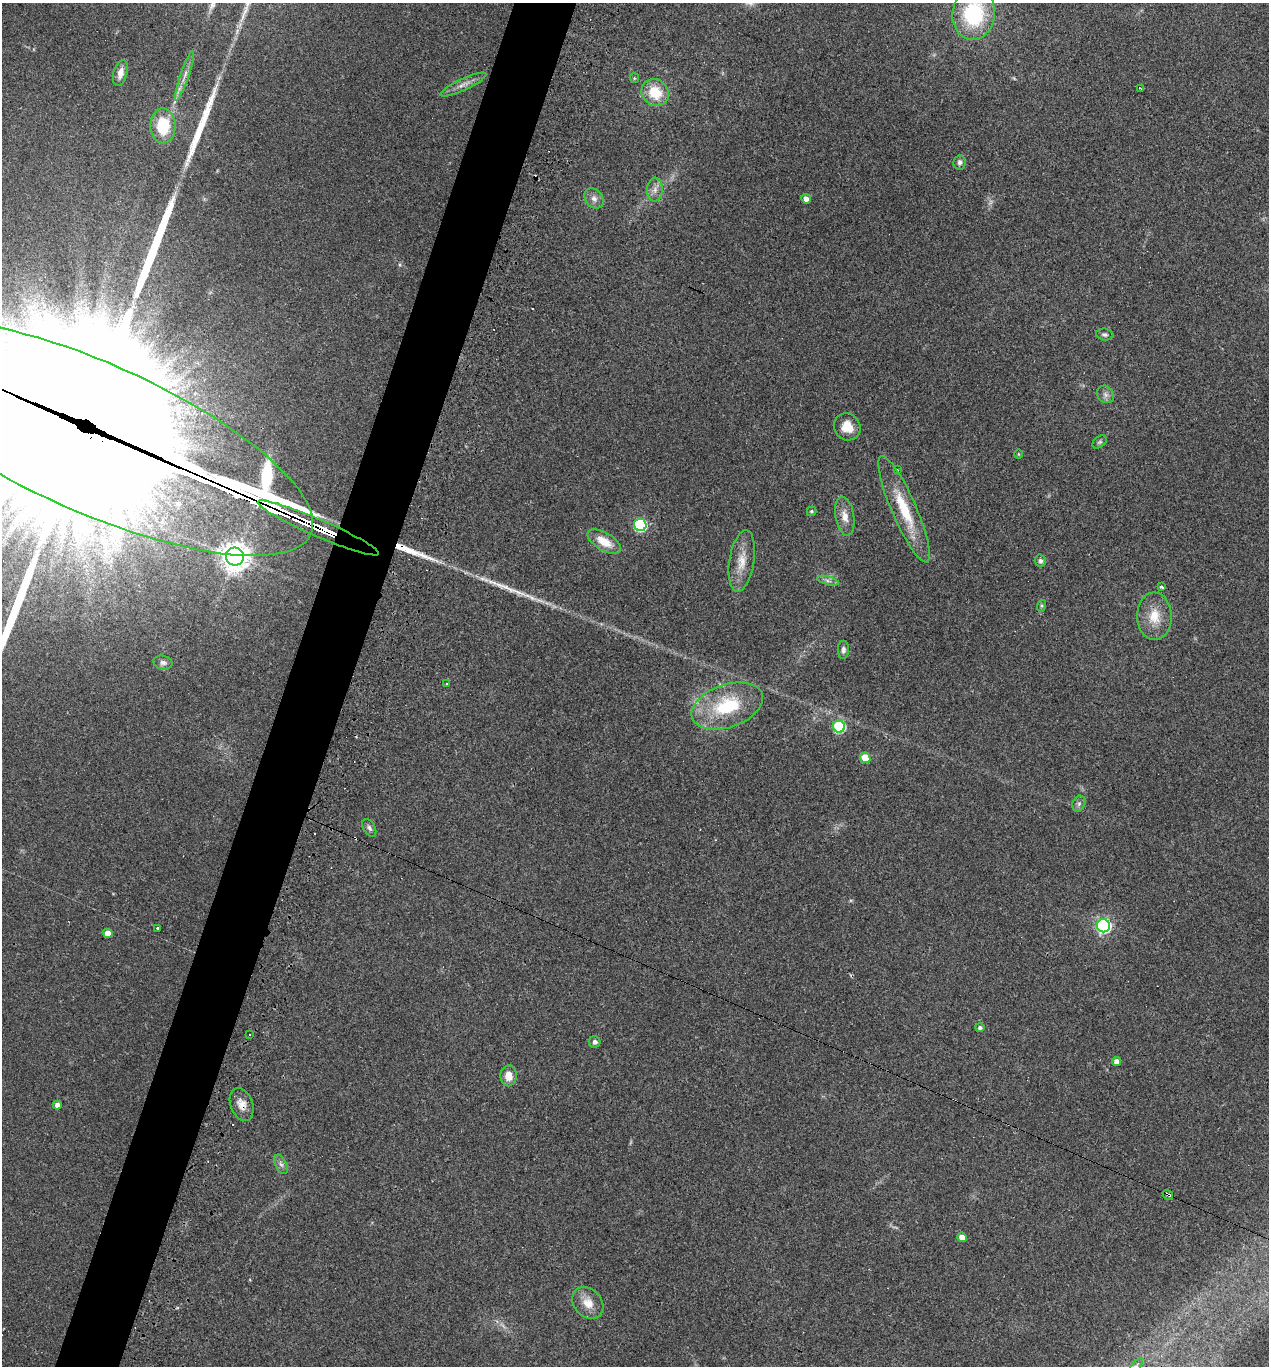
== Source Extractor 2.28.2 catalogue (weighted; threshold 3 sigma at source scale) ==
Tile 7 of 4 x 4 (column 3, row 2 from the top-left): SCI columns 2668-3934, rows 2744-4107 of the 5526 x 5510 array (HDU 1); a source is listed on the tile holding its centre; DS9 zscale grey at full resolution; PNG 1271 x 1368 px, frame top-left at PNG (2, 3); each listed source drawn as its Kron ellipse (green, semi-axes under 4 px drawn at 4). Shown black and unused: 5% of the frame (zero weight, under 3 of 4 exposures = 4% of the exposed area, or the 3 px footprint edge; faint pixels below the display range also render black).
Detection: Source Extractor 2.28.2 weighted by HDU 2 'WHT'; one run over the whole footprint, this tile lists its part. Background 0.0797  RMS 0.0055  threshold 0.0248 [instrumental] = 3 sigma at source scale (4.5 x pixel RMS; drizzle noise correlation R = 1.50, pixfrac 1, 0.05/0.05 arcsec/px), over >= 5 px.
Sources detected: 69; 2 too faint to see at this stretch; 6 cosmic-ray / hot-pixel residue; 6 long thin detections or spike segments (spike, bleed or trail) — neither listed nor drawn; the other 55 listed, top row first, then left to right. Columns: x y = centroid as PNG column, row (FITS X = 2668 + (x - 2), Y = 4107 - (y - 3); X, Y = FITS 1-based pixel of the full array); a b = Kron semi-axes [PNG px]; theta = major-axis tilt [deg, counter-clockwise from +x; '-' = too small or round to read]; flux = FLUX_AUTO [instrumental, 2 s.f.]
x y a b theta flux
974 14 26 21 83 46
120 73 13 7 75 4.2
185 76 26 4 71 4.1
634 78 5 4 - 0.6
463 85 25 5 25 4
1140 89 3 2 - 0.48
655 92 14 13 - 15
163 126 17 12 -88 20
960 162 7 6 - 1.4
655 190 12 8 86 3.2
594 198 11 8 -49 3.1
806 199 5 4 - 3.1
1105 334 8 6 -7 1.4
1105 394 9 8 - 2.2
847 427 14 13 - 7.3
93 437 239 75 -24 83000
1100 442 8 5 39 1
1018 454 5 3 - 0.51
898 470 3 3 - 0.53
904 509 58 12 -67 23
812 511 4 4 - 0.95
845 516 20 9 -80 5.5
640 525 6 6 - 70
318 528 66 8 -23 8500
604 542 18 9 -31 10
235 557 9 9 - 650
742 561 31 12 81 9.8
1040 561 6 5 - 1.2
828 581 11 4 -15 1.6
1161 587 4 3 - 5.9
1041 606 6 4 72 0.8
1154 616 24 17 -89 12
843 650 9 5 -89 1.8
163 663 10 7 -12 1.9
447 684 3 2 - 1.2
727 706 37 21 19 35
839 727 6 6 - 54
865 758 5 5 - 13
1079 804 8 6 69 1.5
369 828 9 6 -59 1.6
1103 926 6 6 - 140
158 928 3 3 - 0.95
108 933 5 4 - 6.4
980 1027 4 4 - 1.5
250 1035 3 3 - 2.2
595 1042 5 5 - 2
1117 1061 4 4 - 3.1
509 1076 10 8 88 6.4
242 1104 17 11 -69 5.3
57 1105 4 4 - 3.1
281 1164 10 5 -64 2
1168 1195 6 3 -36 1.1
962 1237 5 4 - 4.9
588 1303 17 13 -49 7.6
1136 1366 9 4 48 1.2
Overlapping masked pixels (flux is a lower limit): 4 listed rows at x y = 93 437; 318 528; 242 1104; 1168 1195
Isophote crosses this tile's border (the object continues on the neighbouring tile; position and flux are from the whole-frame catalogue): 3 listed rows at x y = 974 14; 93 437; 1136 1366